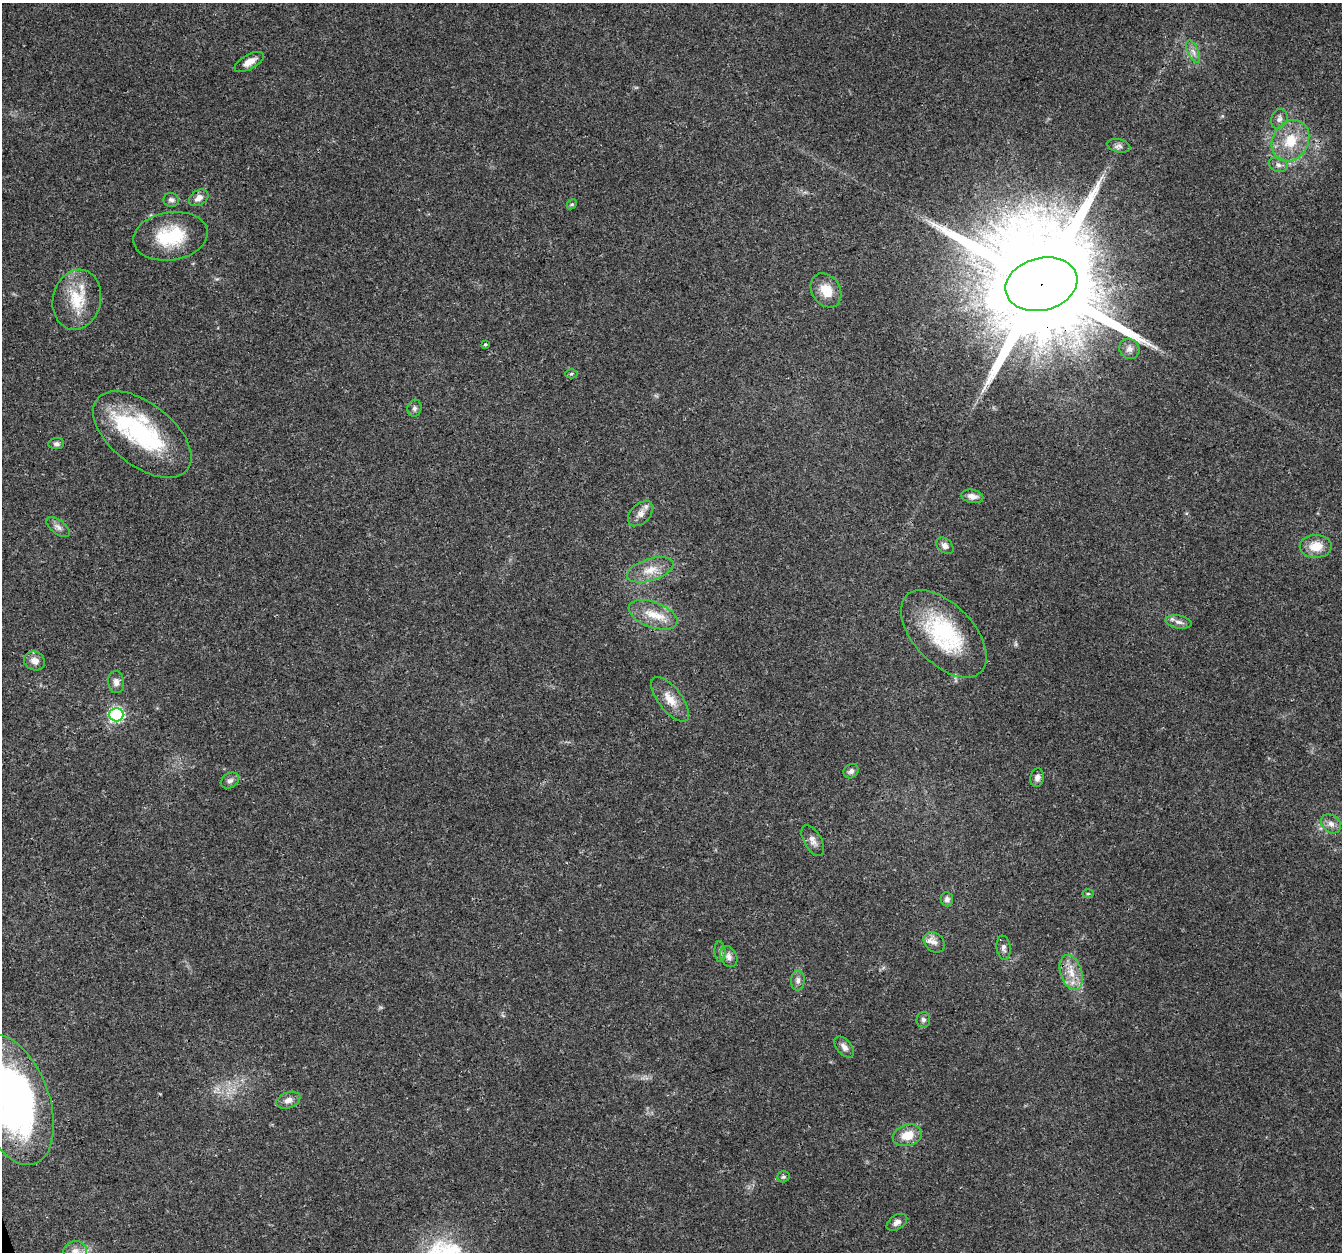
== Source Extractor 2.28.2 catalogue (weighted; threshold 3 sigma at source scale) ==
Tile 7 of 4 x 4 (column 3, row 2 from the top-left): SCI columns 2679-4018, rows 2618-3867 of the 5357 x 5182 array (HDU 1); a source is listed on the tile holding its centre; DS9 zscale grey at full resolution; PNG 1344 x 1254 px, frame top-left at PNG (2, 3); each listed source drawn as its Kron ellipse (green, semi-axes under 4 px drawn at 4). Shown black and unused: <1% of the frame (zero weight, under 3 of 4 exposures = <1% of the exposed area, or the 3 px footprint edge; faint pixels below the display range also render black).
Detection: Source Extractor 2.28.2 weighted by HDU 2 'WHT'; one run over the whole footprint, this tile lists its part. Background 0.026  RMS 0.0019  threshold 0.00871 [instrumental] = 3 sigma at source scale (4.5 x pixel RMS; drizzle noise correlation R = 1.50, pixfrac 1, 0.0396/0.0396 arcsec/px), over >= 5 px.
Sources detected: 55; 2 inside a brighter listed object's ellipse — not listed separately; the other 53 listed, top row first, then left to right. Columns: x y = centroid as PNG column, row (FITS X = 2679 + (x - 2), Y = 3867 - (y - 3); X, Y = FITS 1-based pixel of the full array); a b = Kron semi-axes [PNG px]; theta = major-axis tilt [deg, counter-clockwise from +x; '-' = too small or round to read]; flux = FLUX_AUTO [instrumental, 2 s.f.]
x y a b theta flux
1193 52 12 5 -66 0.94
249 62 16 7 29 1.8
1279 119 10 8 69 0.89
1290 141 22 18 60 5.9
1119 146 12 6 -12 0.76
1278 165 9 7 -20 0.8
199 198 11 7 33 1.3
171 200 8 7 - 0.62
572 204 6 4 43 0.27
171 236 38 24 9 10
1041 284 36 26 14 8300
826 290 18 14 -56 3.7
77 300 30 24 77 7
485 344 3 3 - 0.21
1129 349 10 9 - 0.89
571 374 6 4 1 0.32
414 408 8 7 - 0.63
142 434 57 31 -38 24
56 444 8 5 6 0.56
972 496 11 6 -11 1.2
640 514 15 9 45 1.5
58 527 14 7 -37 0.93
945 546 10 7 -41 0.85
1316 546 16 11 0 3.2
650 570 24 11 17 3.1
653 615 25 12 -20 4.1
1179 622 13 6 -10 0.99
944 634 53 29 -46 18
34 661 11 9 -25 1.5
116 682 11 8 -83 0.99
670 699 27 11 -52 3
116 715 7 7 - 35
851 771 8 6 36 0.71
1037 778 9 7 79 0.8
230 781 10 7 31 0.72
1331 824 11 8 -41 1.1
813 841 17 8 -62 1.3
1088 894 5 3 - 0.24
947 899 7 6 - 0.76
934 942 12 9 -39 1.2
1004 948 12 7 -82 0.75
720 951 10 5 -87 0.54
729 957 11 8 -64 1
1071 973 18 10 -72 3
798 980 10 7 88 0.77
923 1020 8 7 - 0.55
844 1047 12 7 -50 1.1
13 1100 67 36 -71 68
288 1100 12 8 21 1.2
907 1135 15 10 17 3.4
783 1177 6 5 - 0.37
897 1222 11 7 33 1
75 1251 12 9 7 1.4
Overlapping masked pixels (flux is a lower limit): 1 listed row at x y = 1041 284
Isophote crosses this tile's border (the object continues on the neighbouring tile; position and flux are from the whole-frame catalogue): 2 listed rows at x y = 13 1100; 75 1251